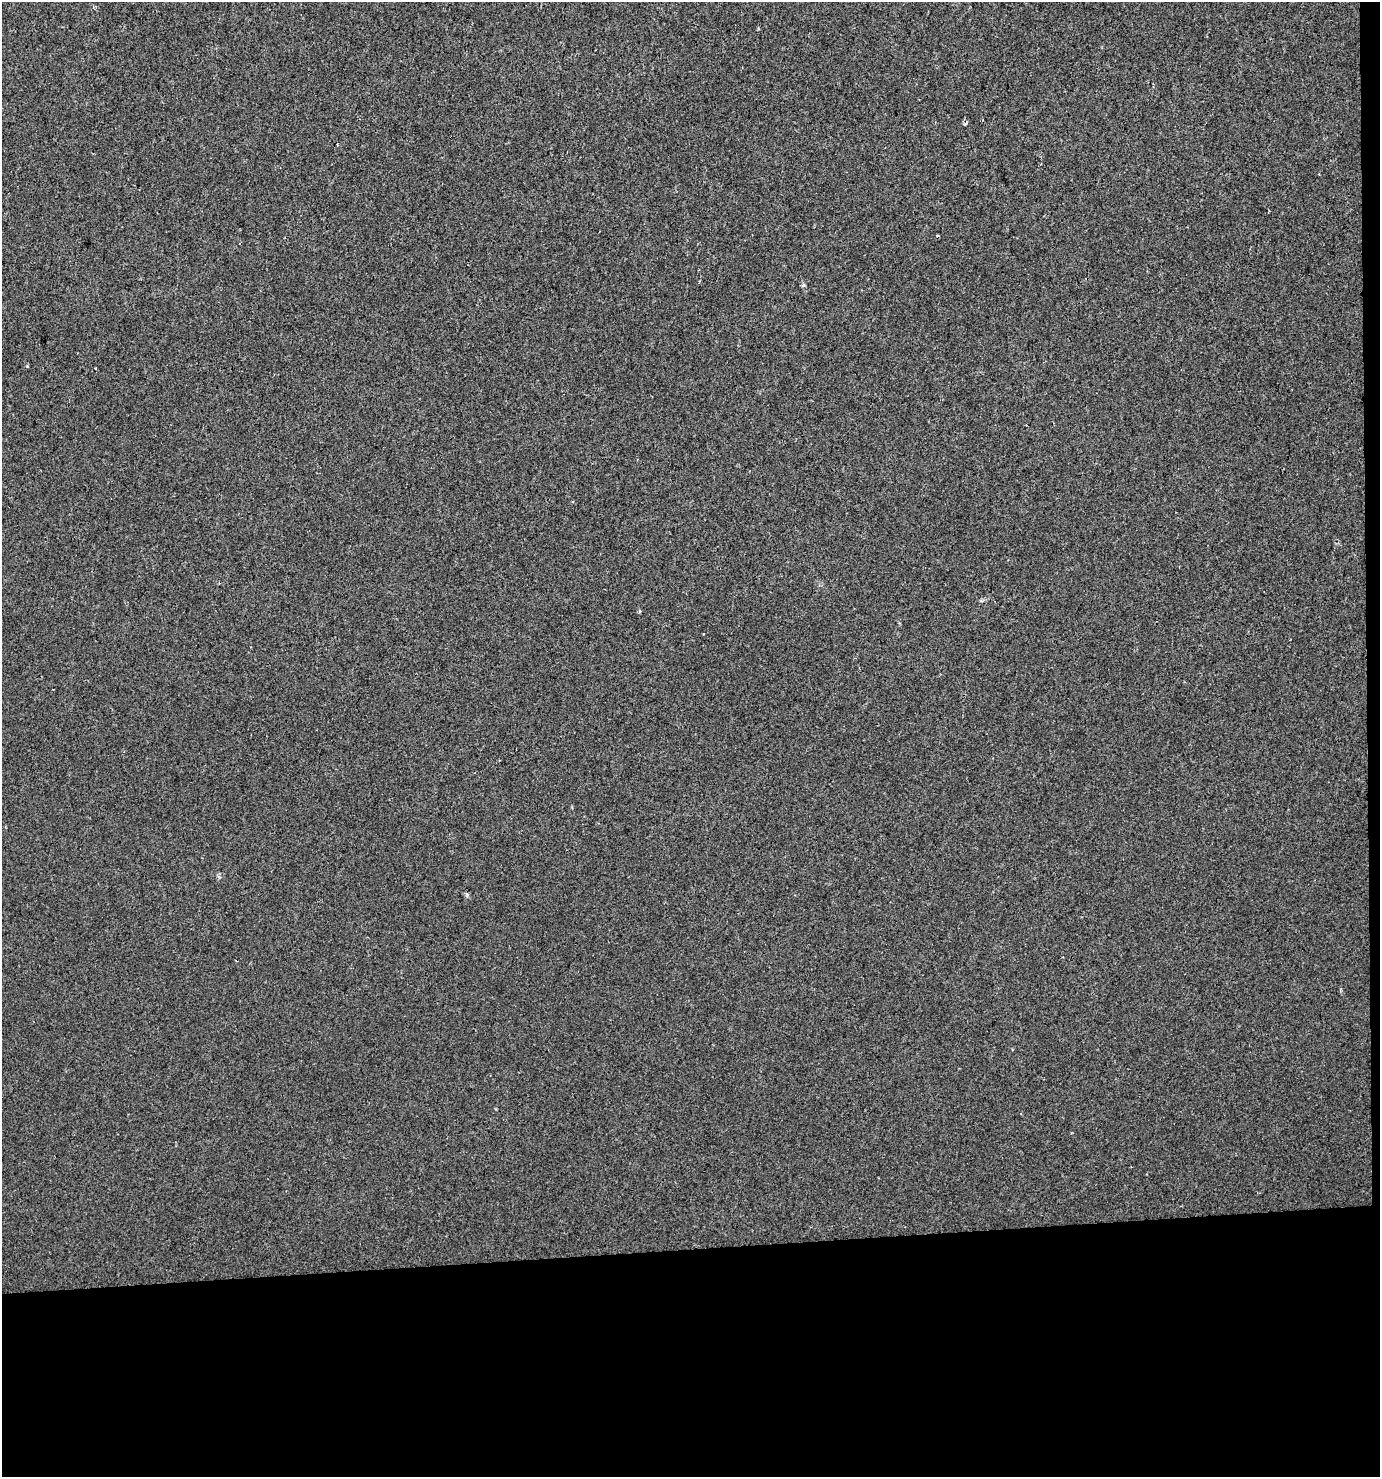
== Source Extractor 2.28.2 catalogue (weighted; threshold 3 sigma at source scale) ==
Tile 9 of 3 x 3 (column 3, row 3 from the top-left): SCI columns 2792-4169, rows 1-1475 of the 4169 x 4426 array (HDU 1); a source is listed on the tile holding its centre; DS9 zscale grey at full resolution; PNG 1382 x 1479 px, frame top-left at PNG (2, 2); no overlay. Shown black and unused: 16% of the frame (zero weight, under 2 of 3 exposures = <1% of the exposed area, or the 3 px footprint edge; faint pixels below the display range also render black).
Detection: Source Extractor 2.28.2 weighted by HDU 2 'WHT'; one run over the whole footprint, this tile lists its part. Background 0.00468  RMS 0.0037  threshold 0.0165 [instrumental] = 3 sigma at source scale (4.5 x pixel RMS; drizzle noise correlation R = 1.50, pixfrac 1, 0.0396/0.0396 arcsec/px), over >= 5 px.
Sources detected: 3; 1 cosmic-ray / hot-pixel residue — not listed; the other 2 listed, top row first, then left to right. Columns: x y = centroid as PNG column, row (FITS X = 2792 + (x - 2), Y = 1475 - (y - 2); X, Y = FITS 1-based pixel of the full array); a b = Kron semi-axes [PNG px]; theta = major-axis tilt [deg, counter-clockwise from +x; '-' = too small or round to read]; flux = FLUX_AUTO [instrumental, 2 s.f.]
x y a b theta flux
938 236 3 3 - 0.64
639 611 5 3 - 0.39